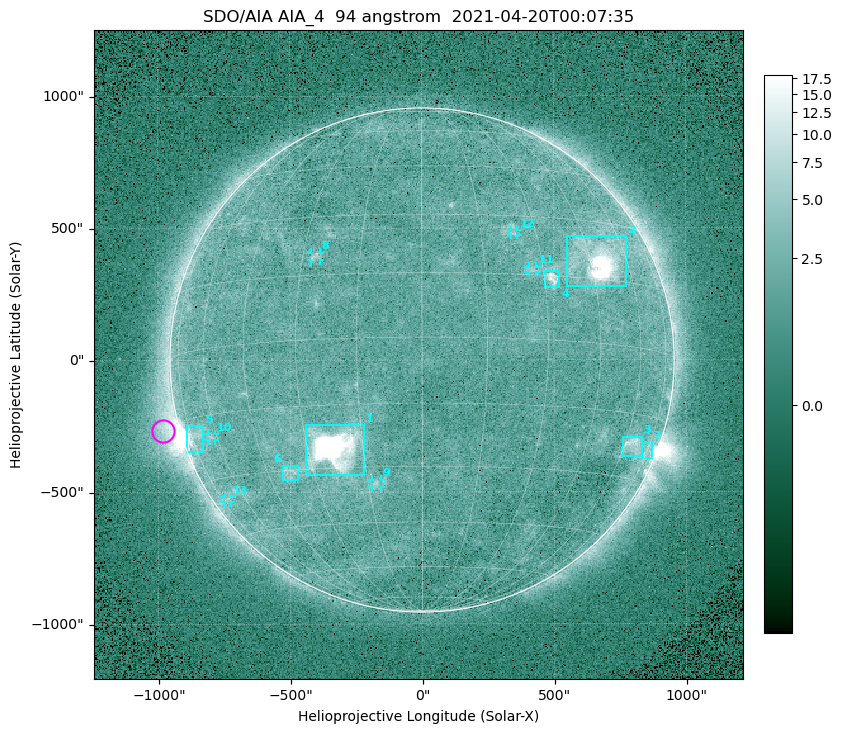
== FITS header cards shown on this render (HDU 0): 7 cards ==
TELESCOP= 'SDO/AIA '
INSTRUME= 'AIA_4   '
WAVELNTH=                   94
WAVEUNIT= 'angstrom'
DATE-OBS= '2021-04-20T00:07:35.12'
CTYPE1  = 'HPLN-TAN'
CTYPE2  = 'HPLT-TAN'

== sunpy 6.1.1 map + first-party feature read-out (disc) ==
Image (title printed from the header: SDO/AIA AIA_4  94 angstrom  2021-04-20T00:07:35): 512 x 512 px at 4.8 arcsec/px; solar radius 955 arcsec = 199 px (full disc in frame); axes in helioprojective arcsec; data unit not stated in the header (colour bar unlabelled)
Orientation: roll -0.138 deg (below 1 deg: not rotated)
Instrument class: DISC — disc imager (sunpy class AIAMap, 94 A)
Bright regions (active regions / flare kernels): reference = the median radial profile (limb darkening/brightening removed); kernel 5 px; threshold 5 sigma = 2.5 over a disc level ~1.76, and >= 1.15x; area >= 9 px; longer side >= 5 px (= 24 arcsec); searched inside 0.97 R_sun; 13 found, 13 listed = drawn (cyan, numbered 1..; 6 of them under ~33 arcsec drawn as corner ticks so the feature stays visible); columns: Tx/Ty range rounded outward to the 10 arcsec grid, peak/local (2 s.f.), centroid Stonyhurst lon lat
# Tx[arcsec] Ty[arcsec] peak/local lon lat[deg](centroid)
1 -440..-220 -440..-240 1046 -23 -25
2 550..780 280..470 48 +48 +20
3 760..830 -370..-290 4.4 +64 -22
4 460..520 270..340 6.2 +32 +14
5 -900..-830 -350..-250 6.6 -72 -19
6 -530..-470 -450..-400 3.1 -37 -30
7 830..870 -380..-310 2.7 +74 -23
8 -420..-380 380..410 3.3 -27 +20
9 -190..-160 -480..-450 3.2 -13 -34
10 -810..-780 -300..-280 2.6 -63 -20
11 400..440 330..360 2.7 +27 +16
12 340..370 470..490 2.8 +24 +25
13 -750..-720 -540..-520 2.2 -71 -35
Off-limb structures (1.02-1.3 R_sun): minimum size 50 px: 6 found; the strongest spans PA ~90..115 deg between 1.02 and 1.2 R_sun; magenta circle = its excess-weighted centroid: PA ~105 deg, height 1.06 R_sun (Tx ~-980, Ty ~-270 arcsec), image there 4.5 x the reference